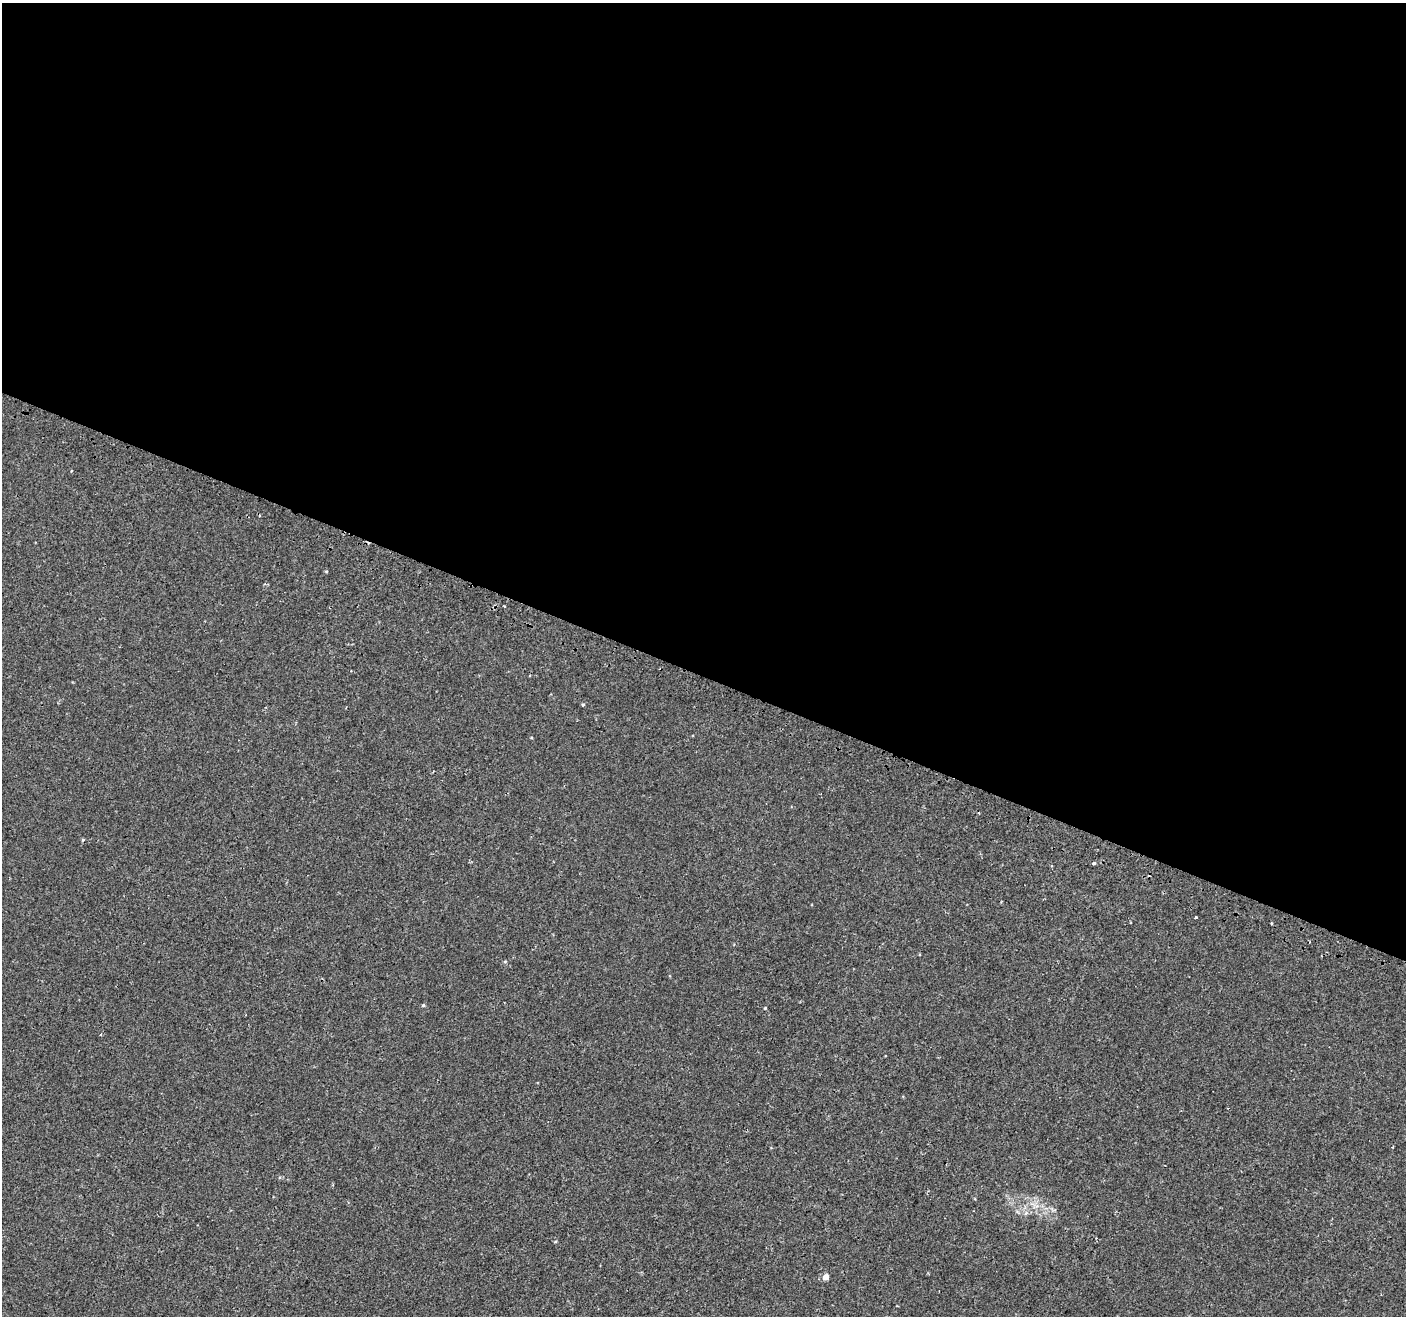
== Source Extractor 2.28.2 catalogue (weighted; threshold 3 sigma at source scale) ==
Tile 3 of 4 x 4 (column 3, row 1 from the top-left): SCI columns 2861-4264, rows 4202-5515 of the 5713 x 5842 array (HDU 1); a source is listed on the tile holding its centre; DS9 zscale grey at full resolution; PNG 1408 x 1318 px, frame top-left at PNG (2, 3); no overlay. Shown black and unused: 51% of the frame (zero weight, under 2 of 3 exposures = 3% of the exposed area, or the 3 px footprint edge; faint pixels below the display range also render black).
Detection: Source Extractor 2.28.2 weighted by HDU 2 'WHT'; one run over the whole footprint, this tile lists its part. Background 9.13e-04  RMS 0.0031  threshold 0.0138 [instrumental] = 3 sigma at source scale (4.5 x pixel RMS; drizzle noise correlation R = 1.50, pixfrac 1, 0.0396/0.0396 arcsec/px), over >= 5 px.
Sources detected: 13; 1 cosmic-ray / hot-pixel residue — not listed; the other 12 listed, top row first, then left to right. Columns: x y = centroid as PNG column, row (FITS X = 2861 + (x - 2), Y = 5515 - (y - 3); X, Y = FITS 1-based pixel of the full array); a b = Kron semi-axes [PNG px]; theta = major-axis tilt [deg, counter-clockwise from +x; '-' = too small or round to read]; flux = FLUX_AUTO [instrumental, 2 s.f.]
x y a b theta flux
71 471 4 2 - 0.18
326 571 4 3 - 0.29
583 704 4 4 - 0.34
83 840 4 4 - 0.28
1094 863 3 3 - 1.6
1196 917 3 3 - 0.83
1272 923 3 3 - 0.53
505 961 5 4 - 0.33
423 1005 4 4 - 0.4
765 1008 4 3 - 0.28
1026 1213 8 5 45 0.72
825 1277 5 5 - 2.4